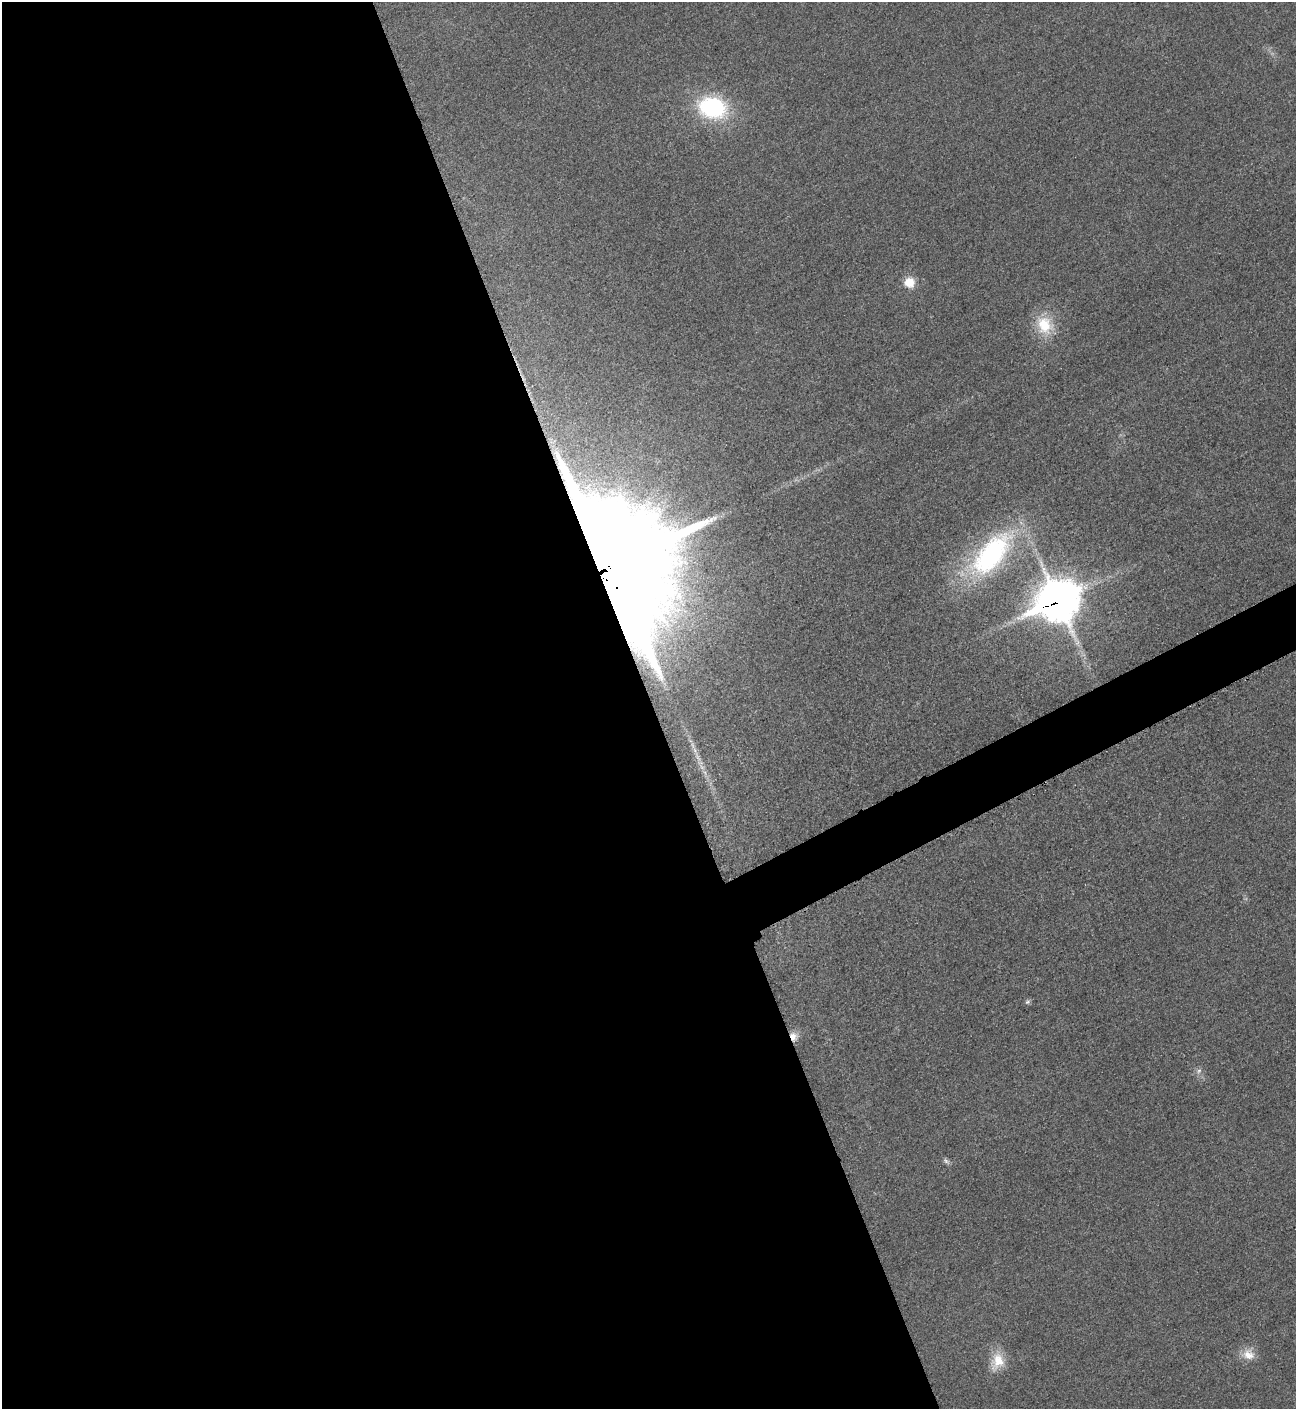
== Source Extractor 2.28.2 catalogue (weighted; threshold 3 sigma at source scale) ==
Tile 9 of 4 x 4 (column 1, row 3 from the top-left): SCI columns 300-1593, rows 1423-2829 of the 5642 x 5651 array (HDU 1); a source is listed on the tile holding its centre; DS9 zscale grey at full resolution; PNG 1298 x 1411 px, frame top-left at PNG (2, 2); no overlay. Shown black and unused: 52% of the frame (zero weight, under 3 of 5 exposures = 1% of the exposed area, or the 3 px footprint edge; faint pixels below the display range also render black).
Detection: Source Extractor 2.28.2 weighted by HDU 2 'WHT'; one run over the whole footprint, this tile lists its part. Background 0.0198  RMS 0.0051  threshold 0.0229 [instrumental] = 3 sigma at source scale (4.5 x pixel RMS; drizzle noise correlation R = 1.50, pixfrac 1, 0.05/0.05 arcsec/px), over >= 5 px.
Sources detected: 14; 1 inside a brighter listed object's ellipse — not listed separately; the other 13 listed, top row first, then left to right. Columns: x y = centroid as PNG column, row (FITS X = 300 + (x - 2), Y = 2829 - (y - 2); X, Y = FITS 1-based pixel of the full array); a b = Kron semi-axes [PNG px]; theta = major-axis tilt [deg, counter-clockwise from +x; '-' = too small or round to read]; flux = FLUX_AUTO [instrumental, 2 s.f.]
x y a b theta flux
713 107 28 21 -13 65
909 282 12 12 - 8.8
1044 325 26 21 -58 20
991 554 75 33 49 96
610 566 37 23 -66 34000
1057 600 19 17 22 1200
698 757 19 5 -65 4.6
1027 1002 7 6 - 1.3
793 1036 13 10 -82 5.1
1199 1071 10 6 53 2
946 1161 11 5 -37 1.6
1248 1354 18 16 9 7.8
997 1361 25 17 71 12
Overlapping masked pixels (flux is a lower limit): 3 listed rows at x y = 610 566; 1057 600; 793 1036